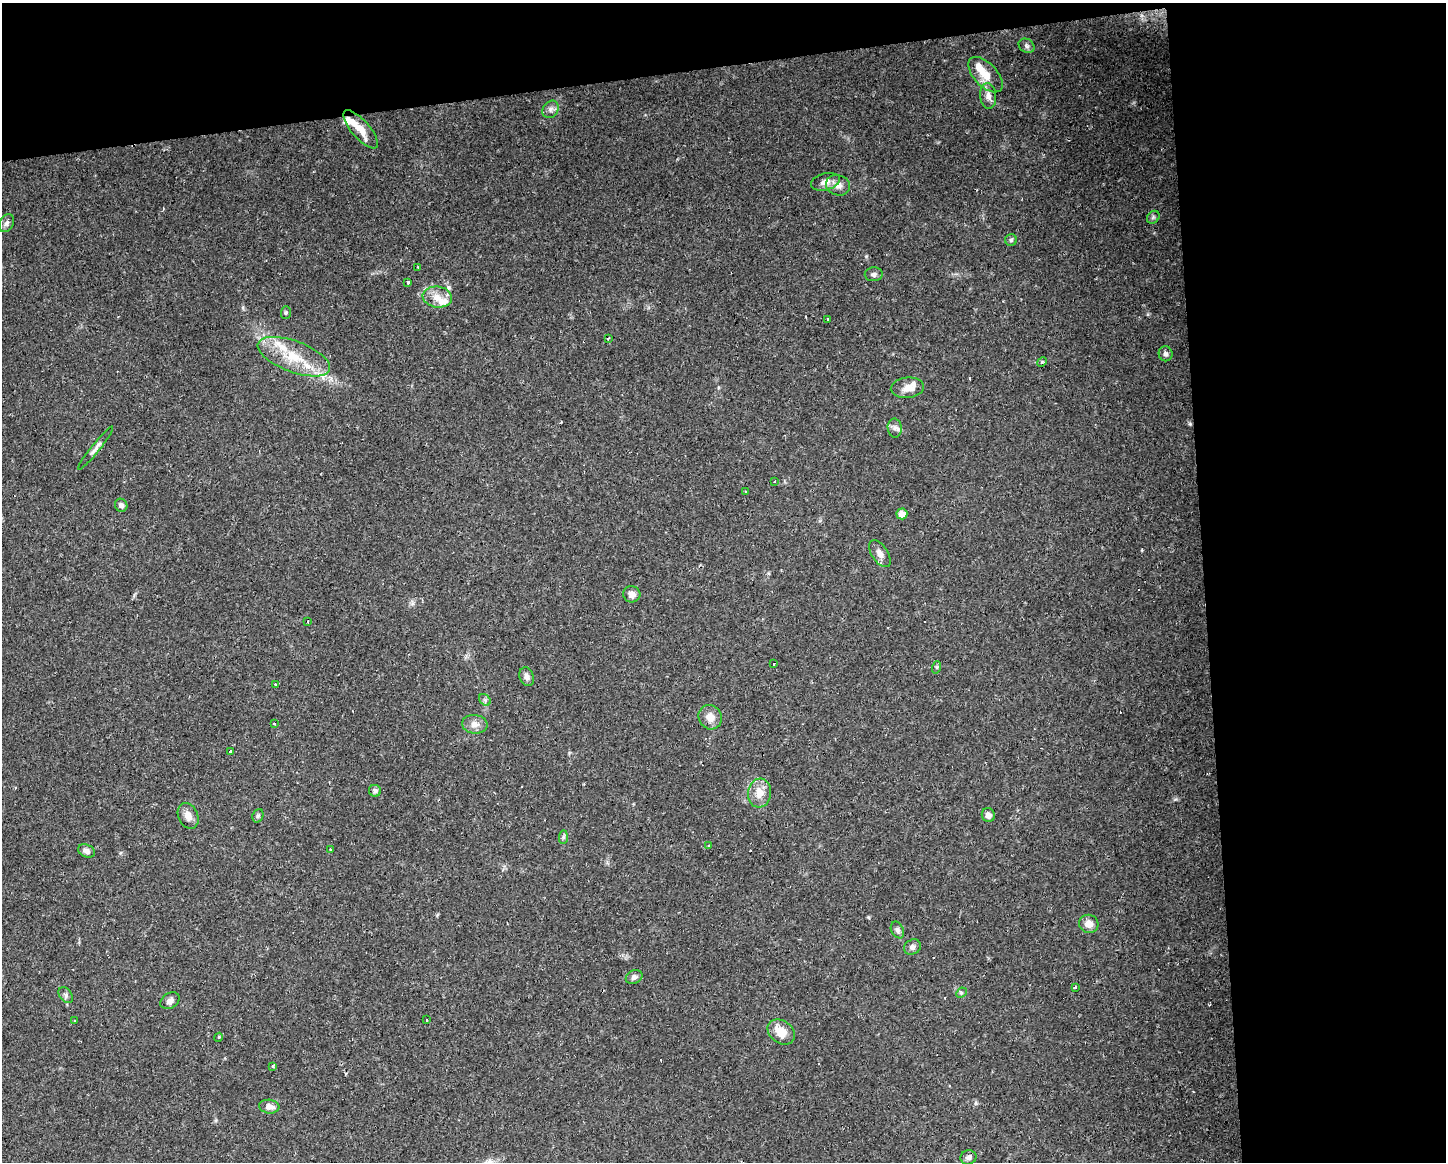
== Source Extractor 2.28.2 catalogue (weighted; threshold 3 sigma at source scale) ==
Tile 3 of 3 x 4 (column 3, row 1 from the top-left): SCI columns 2942-4385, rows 3482-4641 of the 4396 x 4641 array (HDU 1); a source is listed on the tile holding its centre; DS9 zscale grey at full resolution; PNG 1448 x 1164 px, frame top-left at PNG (2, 3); each listed source drawn as its Kron ellipse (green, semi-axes under 4 px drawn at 4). Shown black and unused: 22% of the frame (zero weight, under 2 of 3 exposures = <1% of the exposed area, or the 3 px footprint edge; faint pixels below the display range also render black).
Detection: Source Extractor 2.28.2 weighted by HDU 2 'WHT'; one run over the whole footprint, this tile lists its part. Background 0.0625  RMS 0.0054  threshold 0.0244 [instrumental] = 3 sigma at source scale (4.5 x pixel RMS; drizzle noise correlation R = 1.50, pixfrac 1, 0.0396/0.0396 arcsec/px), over >= 5 px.
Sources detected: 78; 9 cosmic-ray / hot-pixel residue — neither listed nor drawn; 6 inside a brighter listed object's ellipse — not listed separately; the other 63 listed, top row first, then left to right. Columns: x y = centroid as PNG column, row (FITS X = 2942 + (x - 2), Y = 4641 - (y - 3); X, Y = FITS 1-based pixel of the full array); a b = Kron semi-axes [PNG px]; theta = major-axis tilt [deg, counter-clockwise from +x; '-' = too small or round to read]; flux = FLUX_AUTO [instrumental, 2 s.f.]
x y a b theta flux
1027 46 8 6 -35 1.5
986 75 22 11 -47 8.5
988 96 13 8 -84 3.8
551 109 9 7 55 2.2
361 129 24 9 -49 6.5
825 182 15 8 15 3.8
838 185 12 10 -19 4.2
1153 217 7 5 46 1.1
7 223 9 6 60 1.8
1011 240 6 6 - 0.91
418 267 3 3 - 1.6
874 274 9 7 4 1.6
408 282 3 3 - 1.3
437 297 15 10 -8 6
286 313 6 5 - 0.81
828 319 3 2 - 0.75
608 339 3 2 - 0.49
1166 354 7 7 - 1.5
294 357 38 15 -21 20
1042 362 5 4 - 0.74
907 388 17 10 5 5.8
895 428 9 7 -82 2.1
95 448 27 4 51 2.6
775 482 3 3 - 1.5
745 492 3 2 - 1
121 505 7 6 - 1.7
902 514 5 5 - 4.7
880 554 15 8 -56 3.5
632 594 8 8 - 3.2
308 622 2 2 - 0.53
774 664 3 3 - 1.9
937 667 6 4 72 0.68
527 677 9 7 -68 1.9
275 684 3 3 - 0.53
485 700 6 5 - 1.1
710 717 12 11 - 5.3
274 723 3 2 - 0.91
475 724 13 9 -6 3.9
230 751 3 3 - 1.4
375 791 6 6 - 1.6
759 793 14 11 83 7
988 815 7 6 - 2.6
188 816 13 9 -66 4.1
258 816 7 5 69 0.91
563 837 7 4 89 1
709 845 3 3 - 0.66
331 850 3 3 - 2
86 851 9 6 -25 2.3
1089 924 10 9 - 4.4
897 930 9 6 -64 1.7
912 947 8 7 - 2
634 977 8 6 24 1.7
1075 987 3 3 - 5.8
961 993 6 4 44 0.89
66 995 9 6 -53 1.4
170 1001 10 7 34 2.7
426 1020 3 3 - 1.7
75 1021 3 3 - 1.5
781 1032 15 11 -37 8.1
219 1037 4 3 - 0.59
273 1066 4 3 - 0.8
269 1107 10 7 -6 3.2
968 1157 8 7 - 1.9
Overlapping masked pixels (flux is a lower limit): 1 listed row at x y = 95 448